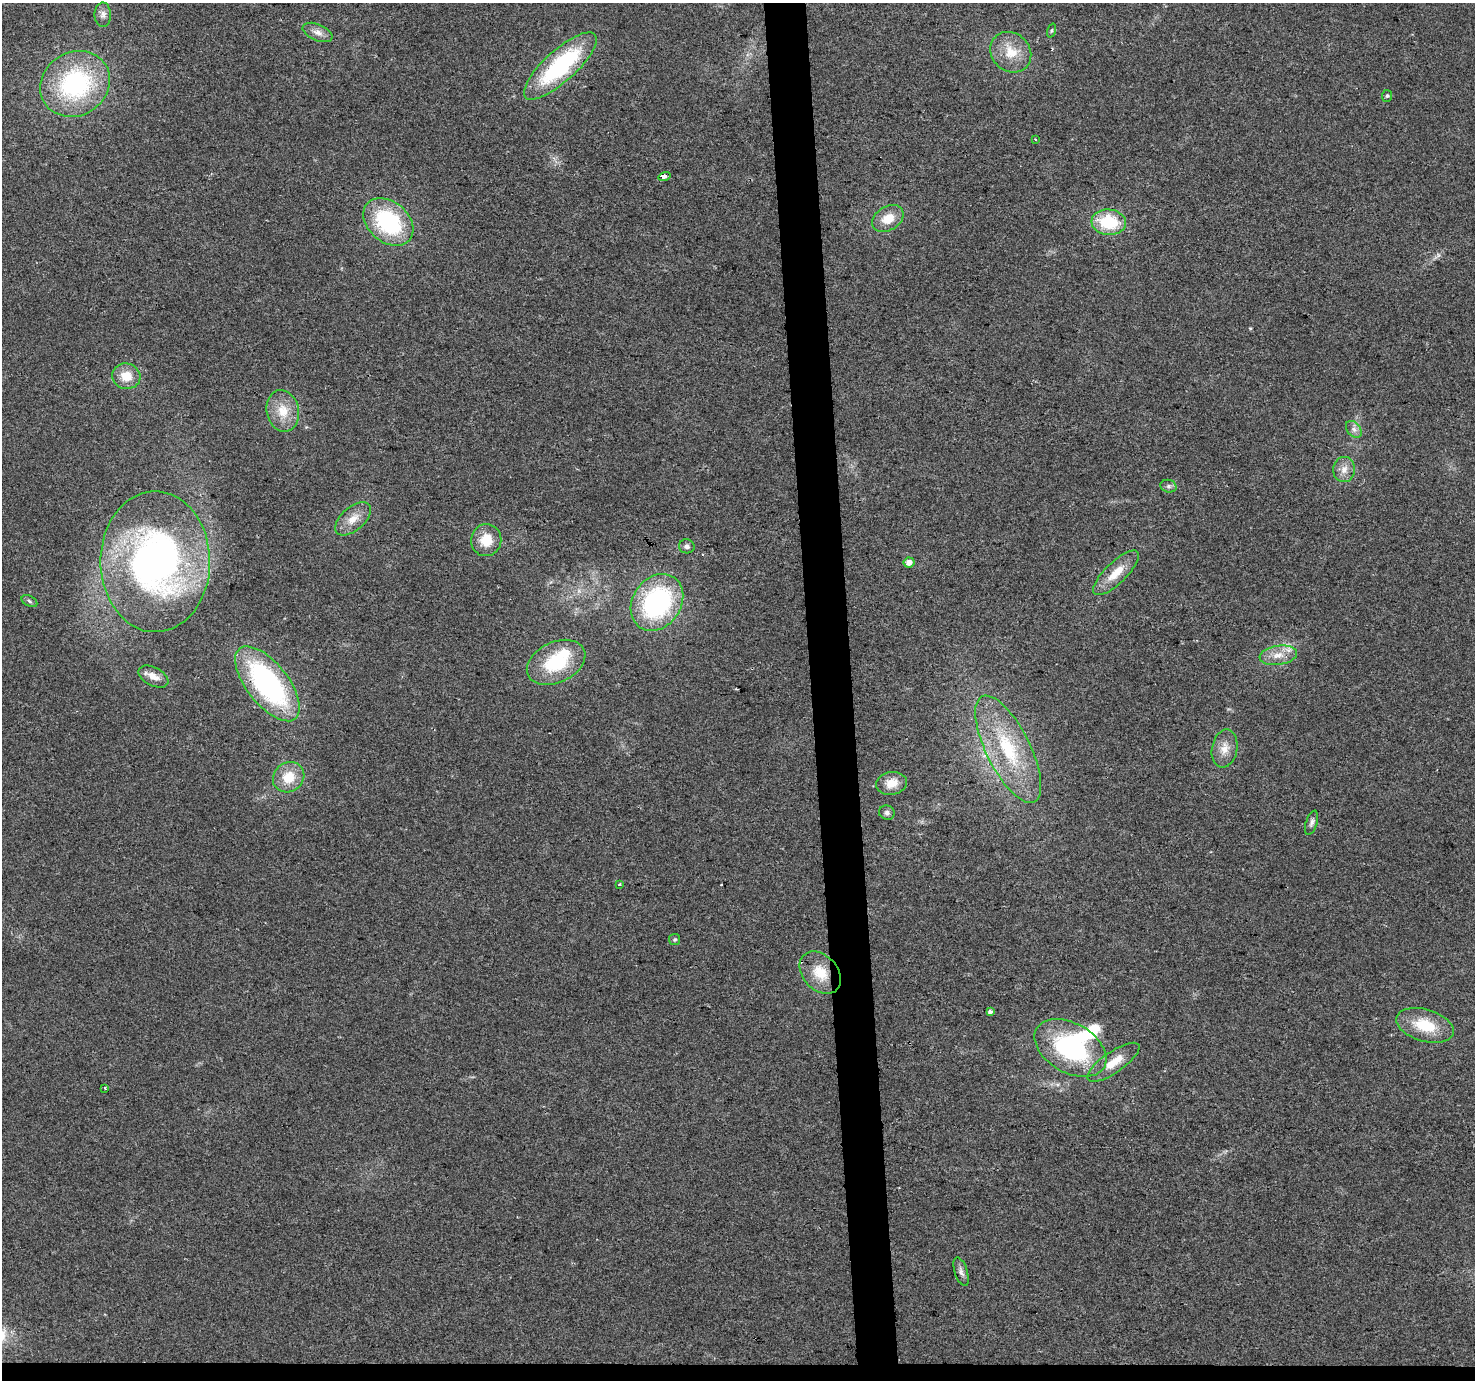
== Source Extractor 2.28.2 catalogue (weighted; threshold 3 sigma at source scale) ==
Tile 8 of 3 x 3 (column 2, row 3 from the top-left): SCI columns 1473-2945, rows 25-1402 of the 4417 x 4158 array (HDU 1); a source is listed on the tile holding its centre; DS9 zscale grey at full resolution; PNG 1477 x 1382 px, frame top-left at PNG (2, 3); each listed source drawn as its Kron ellipse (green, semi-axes under 4 px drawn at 4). Shown black and unused: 4% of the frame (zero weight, under 2 of 3 exposures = <1% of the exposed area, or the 3 px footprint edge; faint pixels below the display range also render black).
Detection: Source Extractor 2.28.2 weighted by HDU 2 'WHT'; one run over the whole footprint, this tile lists its part. Background 0.0484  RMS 0.0068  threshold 0.0304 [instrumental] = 3 sigma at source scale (4.5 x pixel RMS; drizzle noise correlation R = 1.50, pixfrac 1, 0.0396/0.0396 arcsec/px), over >= 5 px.
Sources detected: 47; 2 inside a brighter object's white glare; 1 cosmic-ray / hot-pixel residue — neither listed nor drawn; the other 44 listed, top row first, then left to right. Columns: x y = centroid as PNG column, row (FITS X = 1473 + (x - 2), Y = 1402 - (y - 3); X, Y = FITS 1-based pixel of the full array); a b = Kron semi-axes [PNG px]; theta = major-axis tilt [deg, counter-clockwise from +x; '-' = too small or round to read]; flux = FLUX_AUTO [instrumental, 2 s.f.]
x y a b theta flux
103 15 12 8 -89 3.5
1052 30 7 3 71 0.87
318 32 16 8 -23 4.7
1011 52 22 19 -44 16
560 66 47 16 42 77
75 84 36 31 32 90
1387 96 6 5 - 1
1035 139 3 2 - 0.55
664 176 6 4 18 42
888 219 17 12 32 12
388 222 28 20 -41 68
1109 222 17 12 -6 32
126 376 14 12 -15 12
283 411 21 16 -78 14
1354 429 9 6 -50 2.8
1344 469 13 10 84 6
1168 486 8 6 -15 2
353 519 21 11 41 9.6
486 540 16 15 - 14
687 546 8 7 - 2.1
155 562 70 55 -89 280
909 563 5 5 - 4.8
1116 573 30 10 44 14
29 601 8 5 -29 1.4
657 602 30 24 56 100
1278 655 19 9 8 8.6
556 662 31 20 25 39
153 676 16 9 -27 6.2
267 684 45 21 -52 130
1225 748 19 12 79 8.3
1008 749 59 22 -63 57
289 777 16 14 36 16
891 783 15 11 8 8.9
887 813 8 7 - 2.2
1312 823 12 5 71 2.3
619 884 4 3 - 0.79
675 939 5 5 - 1.1
820 973 24 17 -47 17
990 1012 4 3 - 3.5
1425 1025 30 16 -16 25
1070 1048 39 24 -30 85
1113 1062 31 10 35 13
105 1088 3 2 - 0.53
961 1272 15 6 -72 2.9
Overlapping masked pixels (flux is a lower limit): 2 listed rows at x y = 664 176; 267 684